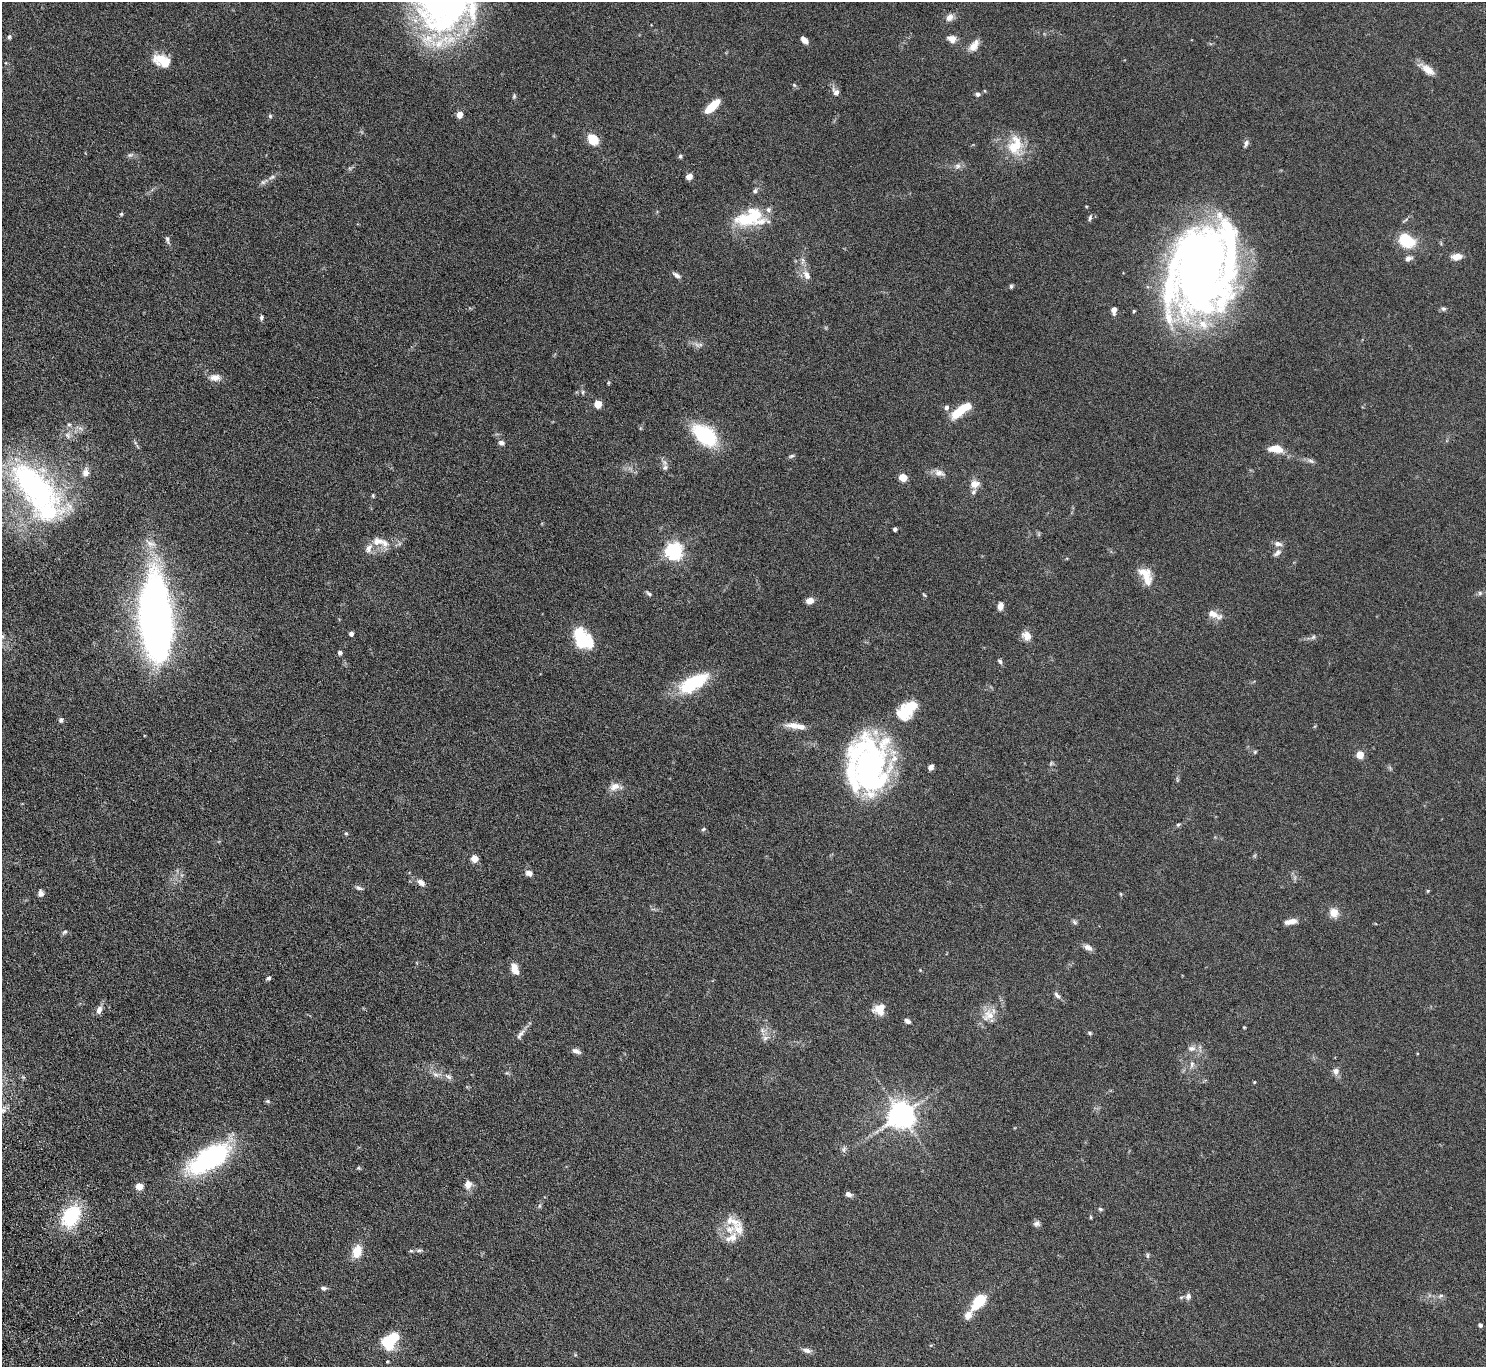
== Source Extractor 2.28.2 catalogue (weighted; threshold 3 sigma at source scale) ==
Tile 7 of 4 x 4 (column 3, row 2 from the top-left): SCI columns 3020-4503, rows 2925-4289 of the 6037 x 5985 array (HDU 1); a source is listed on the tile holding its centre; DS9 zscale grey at full resolution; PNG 1488 x 1369 px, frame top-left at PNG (2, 2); no overlay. Shown black and unused: <1% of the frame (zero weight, under 4 of 8 exposures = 3% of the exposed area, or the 3 px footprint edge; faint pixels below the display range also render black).
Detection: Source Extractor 2.28.2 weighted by HDU 2 'WHT'; one run over the whole footprint, this tile lists its part. Background 0.0883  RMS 0.0051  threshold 0.021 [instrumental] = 3 sigma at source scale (4.09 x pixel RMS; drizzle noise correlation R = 1.36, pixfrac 0.8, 0.05/0.05 arcsec/px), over >= 5 px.
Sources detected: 176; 8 inside a brighter object's white glare — not listed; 17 inside a brighter listed object's ellipse — not listed separately; the other 151 listed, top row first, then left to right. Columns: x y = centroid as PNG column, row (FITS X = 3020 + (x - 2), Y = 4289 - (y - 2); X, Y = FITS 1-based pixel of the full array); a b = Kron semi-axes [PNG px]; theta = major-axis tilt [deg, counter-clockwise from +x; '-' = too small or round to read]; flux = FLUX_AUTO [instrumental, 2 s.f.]
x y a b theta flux
949 18 11 8 45 2.5
9 37 6 5 - 0.83
952 39 11 9 -27 3.1
804 40 8 5 -46 2.7
974 46 17 9 55 3.9
162 61 23 13 -22 9.1
1427 70 21 8 -36 4.7
794 85 7 4 -45 0.67
985 91 5 3 - 0.37
836 92 12 8 -54 2.3
977 94 6 5 - 1.1
514 96 6 4 48 0.68
712 106 18 7 43 11
459 114 5 4 - 6.5
270 116 5 4 - 0.69
593 139 10 8 -55 10
1246 143 9 5 73 1.4
1015 146 28 20 83 13
130 155 9 6 15 1.2
680 156 6 4 69 0.67
958 166 9 8 - 1.8
272 177 11 5 19 1.7
689 177 7 6 - 2.4
755 191 6 5 - 1
121 214 5 4 - 0.63
1090 218 9 4 71 0.88
746 219 31 17 6 18
167 240 10 5 -78 1.1
1406 241 16 12 -32 17
1457 257 11 6 6 4.3
1408 258 10 7 21 1.9
1199 272 58 32 66 410
676 275 11 5 -29 1.6
807 275 13 8 -62 3.3
1011 286 6 4 76 0.74
1443 309 7 6 - 0.96
1114 310 7 5 87 3.2
1134 311 4 4 - 0.55
261 317 8 5 77 0.95
1203 324 19 13 -51 9.2
697 345 10 6 -39 1.7
215 377 15 9 0 3.4
608 383 6 4 89 0.49
583 392 6 4 89 0.69
598 404 5 5 - 13
946 407 7 6 - 1.5
959 411 19 8 43 12
69 424 6 4 0 0.7
80 428 7 4 -19 1.1
68 435 11 5 -50 1.6
705 435 26 15 -40 33
502 443 8 6 -22 1.5
1276 449 14 7 -6 7.6
792 456 8 5 26 0.84
1311 461 12 5 -18 1.3
665 467 8 7 - 1.4
85 473 10 9 - 2.6
939 473 16 9 -18 3
903 477 7 6 - 5.3
974 484 11 9 11 3.8
34 486 74 35 -44 100
373 495 5 4 - 0.52
895 529 4 4 - 1.4
377 541 18 11 4 5.3
1278 544 10 7 -10 2.2
674 551 6 6 - 170
1277 553 13 6 39 1.7
1146 575 17 15 90 6.5
649 593 8 5 -44 0.92
1480 593 6 5 - 0.8
924 595 5 4 - 0.51
810 601 8 6 20 3.2
1000 606 9 6 84 2.5
1214 614 21 8 -22 4.1
155 617 74 25 -86 290
351 634 4 4 - 1.7
2 636 6 3 -19 0.65
1026 636 12 10 -45 3.7
1313 637 7 5 46 0.93
581 639 21 13 -74 21
340 653 4 4 - 1.4
1000 661 7 5 -49 0.98
693 683 36 15 30 26
909 708 24 14 55 15
61 720 6 5 - 1.1
795 726 27 7 -8 5
867 748 65 37 -7 59
1255 752 5 4 - 0.58
1360 755 5 5 - 13
1051 763 6 4 47 0.61
931 767 6 5 - 1.9
614 787 15 10 25 3.4
1178 825 6 5 - 0.66
703 829 6 5 - 0.65
346 833 5 4 - 0.58
474 858 5 5 - 10
529 873 8 7 - 2.1
421 882 11 6 -38 2.5
359 888 10 5 -21 1.1
1428 891 4 4 - 0.46
41 893 7 6 - 1.9
1121 894 5 3 - 0.43
1334 913 11 10 - 4.2
1074 922 7 5 -42 0.86
1290 922 15 6 10 3.8
64 932 8 5 45 0.86
1088 947 11 6 -26 2.2
514 968 12 7 -68 4.9
269 978 5 5 - 0.96
1057 995 11 6 -45 1.5
99 1010 10 7 70 2.3
879 1010 10 10 - 7.6
988 1015 20 14 28 6.9
908 1021 9 5 -33 1.3
1244 1027 3 3 - 0.42
762 1030 7 5 -49 1.2
1090 1033 6 4 -17 0.68
520 1034 18 6 53 2.2
765 1038 9 6 31 1.6
1191 1048 11 7 5 2.3
576 1051 11 6 -24 1.9
1192 1064 9 6 89 1.6
1336 1071 9 8 - 2.3
435 1074 9 6 -16 1.9
448 1076 11 7 -32 1.9
1254 1082 4 4 - 0.38
268 1101 6 5 - 0.72
901 1115 8 8 - 540
844 1149 10 5 77 1.2
210 1158 39 17 31 80
358 1168 5 5 - 0.6
468 1185 10 8 70 3.2
139 1186 5 5 - 9
848 1194 8 5 -21 1.8
539 1206 6 4 90 0.66
1100 1209 6 4 -17 0.69
71 1216 26 18 55 26
1091 1217 5 3 - 0.47
1037 1223 9 7 10 1.4
730 1229 15 11 10 7.4
419 1250 9 5 5 1.1
357 1251 15 11 75 6.6
1147 1256 8 4 90 0.74
323 1288 7 5 -2 1.1
1188 1296 9 7 74 1.7
1441 1296 7 4 20 0.97
979 1302 16 9 49 16
968 1315 13 10 56 3.3
1480 1325 4 4 - 1.4
393 1337 8 7 - 14
807 1350 13 6 -19 1.8
Isophote crosses this tile's border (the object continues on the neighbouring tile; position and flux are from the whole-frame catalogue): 1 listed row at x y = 2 636